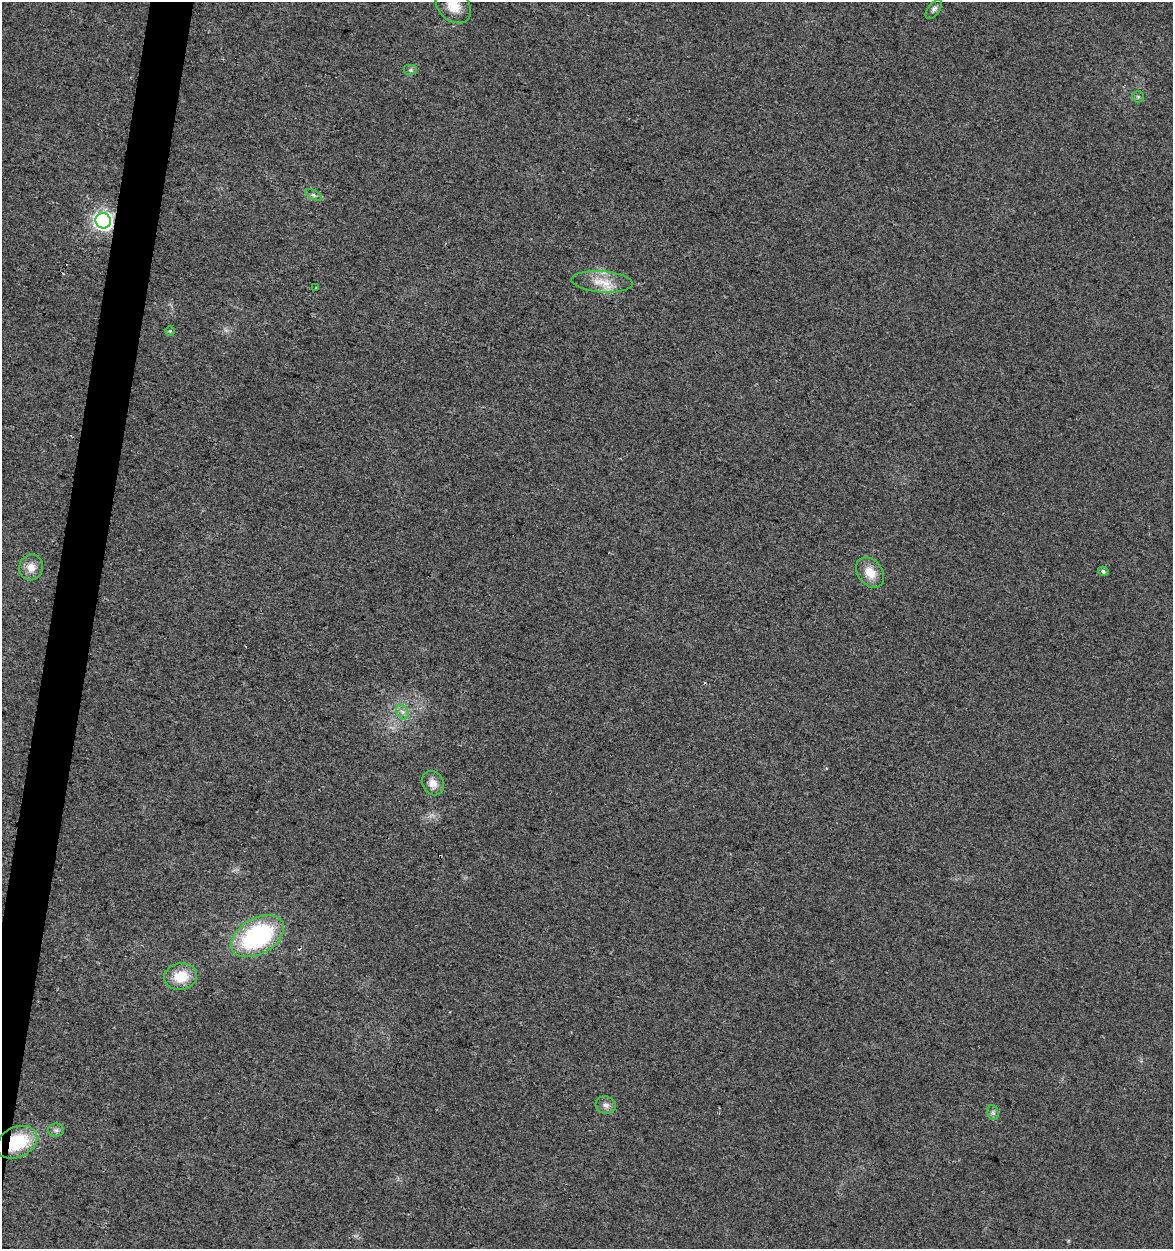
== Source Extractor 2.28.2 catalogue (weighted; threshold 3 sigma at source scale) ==
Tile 7 of 4 x 4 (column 3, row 2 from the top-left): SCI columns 2628-3798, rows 2495-3741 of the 5193 x 4995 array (HDU 1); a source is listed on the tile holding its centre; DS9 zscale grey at full resolution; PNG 1175 x 1251 px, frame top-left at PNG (2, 2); each listed source drawn as its Kron ellipse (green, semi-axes under 4 px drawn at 4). Shown black and unused: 3% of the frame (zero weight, under 2 of 3 exposures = <1% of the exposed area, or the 3 px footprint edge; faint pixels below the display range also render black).
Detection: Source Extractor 2.28.2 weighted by HDU 2 'WHT'; one run over the whole footprint, this tile lists its part. Background 0.017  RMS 0.0078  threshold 0.035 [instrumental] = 3 sigma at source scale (4.5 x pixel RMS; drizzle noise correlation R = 1.50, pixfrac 1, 0.0396/0.0396 arcsec/px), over >= 5 px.
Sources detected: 22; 2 cosmic-ray / hot-pixel residue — neither listed nor drawn; the other 20 listed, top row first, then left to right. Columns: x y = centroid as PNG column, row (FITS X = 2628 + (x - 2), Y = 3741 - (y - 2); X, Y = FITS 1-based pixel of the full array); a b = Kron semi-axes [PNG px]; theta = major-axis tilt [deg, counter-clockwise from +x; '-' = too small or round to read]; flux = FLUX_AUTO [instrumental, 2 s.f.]
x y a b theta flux
453 6 20 15 -43 13
934 9 11 6 54 2.6
411 70 7 5 0 1.6
1138 97 6 5 - 1.4
314 195 9 5 -26 1.8
103 221 8 7 - 330
602 282 31 10 -4 15
315 288 2 2 - 0.63
170 331 5 5 - 1
31 567 13 11 80 7.8
1103 571 5 4 - 1.7
870 573 17 12 -54 12
402 712 8 5 -59 2.8
433 783 13 10 -59 6.9
257 936 29 18 30 100
181 977 17 13 12 20
606 1105 10 8 -11 4
993 1113 7 5 -78 1.9
56 1130 8 6 0 2.6
17 1142 21 15 25 44
Overlapping masked pixels (flux is a lower limit): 2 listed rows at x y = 103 221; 17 1142
Isophote crosses this tile's border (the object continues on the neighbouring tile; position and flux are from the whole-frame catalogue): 1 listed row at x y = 453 6